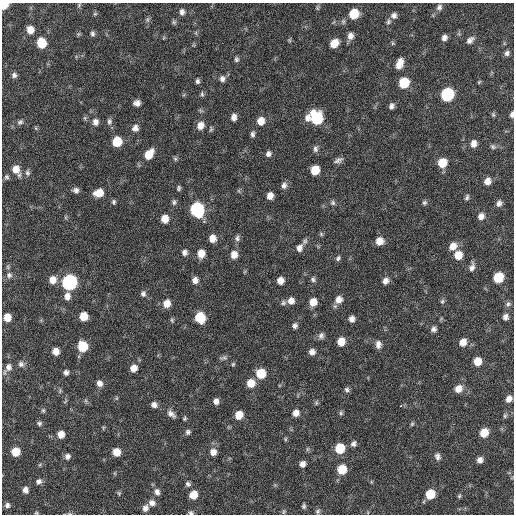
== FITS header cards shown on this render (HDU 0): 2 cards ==
NAXIS1  =                  512 / Axis length
NAXIS2  =                  512 / Axis length

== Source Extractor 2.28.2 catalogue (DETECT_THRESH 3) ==
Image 512 x 512 px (HDU 0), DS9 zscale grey, 1 PNG px = 1 image px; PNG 516 x 516 px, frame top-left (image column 1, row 512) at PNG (2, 3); no overlay
Background 60.1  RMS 8.5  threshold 25.6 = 3 sigma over >= 5 px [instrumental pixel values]
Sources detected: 183; all 183 listed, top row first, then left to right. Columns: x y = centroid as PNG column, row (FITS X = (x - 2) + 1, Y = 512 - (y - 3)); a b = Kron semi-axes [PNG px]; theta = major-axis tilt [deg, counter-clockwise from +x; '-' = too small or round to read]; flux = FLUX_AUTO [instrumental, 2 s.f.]
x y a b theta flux
4 5 5 5 - 13000
79 5 6 4 48 740
439 7 8 7 - 1900
317 8 7 5 85 880
182 12 8 6 82 2100
95 14 5 5 - 840
354 14 8 7 - 15000
394 15 8 8 - 2200
147 20 7 6 - 1200
174 22 7 6 - 1000
388 22 7 6 - 1300
30 30 8 7 - 5400
92 33 6 5 - 1300
78 34 6 5 - 750
350 36 9 7 72 3200
444 38 6 5 - 2400
289 40 6 5 - 740
470 40 10 6 42 2400
42 43 8 7 - 15000
334 43 8 7 - 7400
392 43 6 4 -89 770
507 53 7 6 - 1700
236 59 7 6 - 1400
400 63 11 7 70 6100
14 75 7 6 - 1800
222 79 8 7 - 2300
198 81 6 5 - 1400
479 82 6 3 45 640
404 83 8 7 - 21000
202 94 7 4 -82 1000
447 94 8 7 - 62000
137 103 6 5 - 2900
391 106 7 5 66 1900
512 114 7 4 85 1600
493 115 6 5 - 920
234 117 8 6 84 3000
308 118 9 7 87 3200
317 118 10 8 -68 39000
109 121 9 7 86 1800
261 121 8 7 - 6000
20 122 8 7 - 1600
95 122 8 7 - 2800
200 125 9 8 - 4400
36 128 6 3 -71 670
135 128 8 8 - 2900
211 129 8 5 89 930
253 134 7 5 88 1500
117 142 7 7 - 16000
474 143 8 7 - 3900
493 147 8 6 -38 1300
315 149 8 6 82 1700
149 154 10 7 57 10000
268 154 7 6 - 1900
175 159 6 5 - 1000
338 160 12 6 25 2200
442 163 8 7 - 11000
16 170 12 8 -63 6200
315 170 7 6 - 11000
27 173 8 6 -84 1600
7 177 7 6 - 1300
487 181 7 6 - 4200
284 185 8 7 - 2300
179 188 7 5 80 1100
76 190 7 6 - 1900
239 191 6 4 -71 710
99 193 9 7 14 8000
270 196 7 6 - 3900
467 197 7 4 73 1300
114 202 6 5 - 1100
174 202 8 5 -82 1400
333 203 7 6 - 1300
424 203 7 6 - 1200
499 203 8 6 54 2300
197 209 9 8 - 80000
481 216 8 6 56 3100
66 217 6 4 71 750
165 219 7 6 - 6600
321 234 6 4 -47 760
212 238 8 7 - 5200
237 238 8 6 89 1800
305 241 9 6 57 1400
379 241 7 7 - 6000
453 246 9 8 - 5300
299 248 9 7 68 3000
184 252 7 7 - 2200
201 254 7 6 - 7000
234 255 8 7 - 5000
458 255 8 7 - 8100
338 258 8 5 51 1300
472 267 11 6 74 2500
9 275 9 8 - 2200
498 277 8 7 - 21000
313 279 7 6 - 1500
52 280 8 7 - 5500
195 280 7 6 - 3200
280 281 6 6 - 4500
385 281 8 7 - 2900
69 282 8 8 - 130000
143 294 7 7 - 1700
67 296 9 7 90 3600
339 300 9 8 - 4500
291 301 8 7 - 3500
442 301 7 6 - 1200
313 302 7 7 - 6400
167 303 8 7 - 5800
283 303 7 6 - 1400
508 304 7 6 - 1400
83 316 7 6 - 8800
7 317 6 6 - 7300
200 317 8 7 - 18000
505 317 6 6 - 2400
352 319 6 6 - 2900
172 320 7 5 -85 890
295 326 7 6 - 1800
434 329 7 6 - 2000
321 336 9 7 71 2000
341 342 7 6 - 8100
463 342 8 7 - 5300
378 344 10 7 89 3000
83 346 8 7 - 19000
56 351 6 6 - 4600
312 352 7 7 - 3000
224 358 10 6 10 1500
477 361 7 6 - 7600
21 364 8 7 - 2000
233 364 6 5 - 810
9 367 11 9 68 3300
133 368 7 6 - 5200
66 373 6 5 - 1900
261 374 8 7 - 16000
99 383 8 7 - 2900
251 383 8 7 - 8400
458 389 9 8 - 4900
347 390 7 6 - 1400
60 391 8 5 75 950
509 399 7 6 - 3400
65 401 8 3 45 680
216 401 6 6 - 3000
316 403 6 5 - 900
154 405 7 6 - 2500
401 406 3 2 - 4700
43 410 7 5 -74 970
296 413 8 7 - 3700
341 413 6 5 - 980
171 414 12 7 -39 2700
239 415 7 6 - 8400
505 416 7 5 88 960
185 418 5 4 - 830
39 423 7 6 - 1400
412 424 6 4 45 830
103 428 6 4 72 650
188 432 6 6 - 1500
484 433 7 6 - 11000
61 434 7 6 - 5200
285 439 6 4 89 760
354 444 7 7 - 1900
340 448 7 7 - 17000
307 449 6 4 -72 830
16 452 7 6 - 11000
116 452 7 6 - 6400
213 452 8 8 - 3900
67 456 8 7 - 2200
438 456 9 7 -70 2000
480 460 6 6 - 2900
302 464 5 5 - 3000
342 469 7 7 - 15000
39 481 7 7 - 2400
188 484 7 6 - 1500
25 490 7 6 - 3000
157 492 9 8 - 2900
119 493 6 4 -83 900
430 494 7 6 - 16000
193 495 7 7 - 7100
459 496 6 4 63 840
152 503 8 7 - 3100
7 505 7 7 - 2000
304 506 6 5 - 1100
145 508 8 7 - 2800
284 511 7 4 83 800
318 511 7 6 - 1200
36 513 6 4 -19 690
191 513 7 6 - 1300
69 514 7 3 -19 690
At the frame edge (FLAGS 8, measured only in part): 5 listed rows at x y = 4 5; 512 114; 36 513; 191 513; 69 514